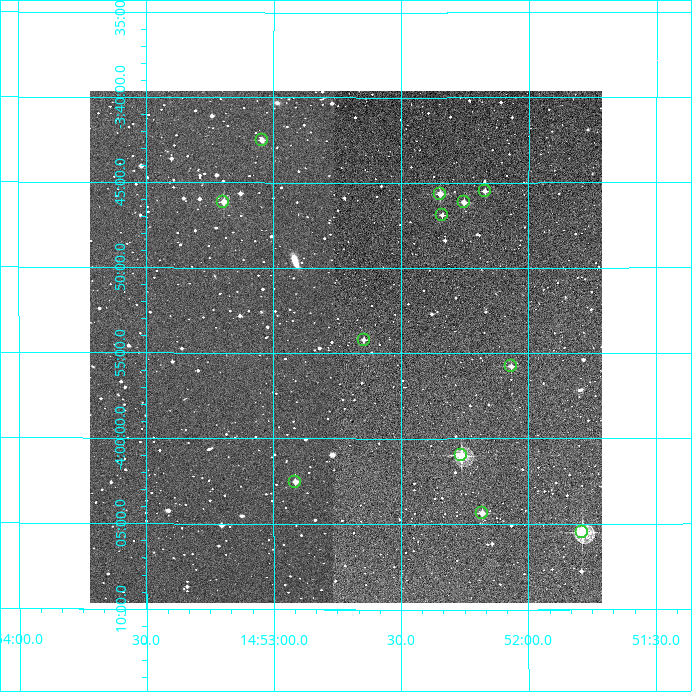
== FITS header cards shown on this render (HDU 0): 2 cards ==
NAXIS1  =                  512
NAXIS2  =                  512

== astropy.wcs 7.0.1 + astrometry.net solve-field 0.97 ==
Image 512 x 512 px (HDU 0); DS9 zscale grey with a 90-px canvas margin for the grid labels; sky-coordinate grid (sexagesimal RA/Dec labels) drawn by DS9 from the SOLVED WCS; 12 Tycho-2 reference stars matched to detected sources circled (green)
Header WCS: RA---TAN/DEC--TAN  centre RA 14:52:43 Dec -03:55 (223.18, -3.91 deg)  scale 3.52 arcsec/px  FOV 30.0' x 30.0'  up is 0 deg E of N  parity normal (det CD < 0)
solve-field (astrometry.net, Tycho-2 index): VERIFIED the header's WCS against the Tycho-2 star catalogue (verified at 2 index scales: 12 matches each, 0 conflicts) and refined it, rather than solving blind
Solved WCS: RA---TAN-SIP/DEC--TAN-SIP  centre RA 14:52:43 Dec -03:55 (223.18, -3.91 deg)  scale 3.52 arcsec/px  FOV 30.1' x 30.0'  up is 0 deg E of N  parity normal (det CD < 0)
The solver's refit moves the header's centre by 1.2 arcsec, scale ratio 1.002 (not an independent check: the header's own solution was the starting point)
Tycho-2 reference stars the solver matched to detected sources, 12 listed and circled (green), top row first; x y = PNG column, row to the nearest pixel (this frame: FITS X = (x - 90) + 1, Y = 512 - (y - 91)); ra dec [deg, ICRS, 3 dp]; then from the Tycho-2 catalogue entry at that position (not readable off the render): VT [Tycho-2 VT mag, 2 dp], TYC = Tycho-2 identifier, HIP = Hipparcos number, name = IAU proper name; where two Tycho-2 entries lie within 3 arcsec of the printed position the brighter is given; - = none
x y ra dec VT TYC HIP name
262 140 223.261 -3.708 12.30 4991-786-1 - -
485 191 223.043 -3.758 11.57 4994-36-1 - -
440 194 223.086 -3.761 10.46 4994-122-1 - -
223 202 223.299 -3.769 11.27 4995-115-1 - -
464 202 223.063 -3.769 11.15 4994-166-1 - -
442 215 223.085 -3.782 11.36 4994-44-1 - -
364 340 223.161 -3.904 11.59 4995-333-1 - -
511 366 223.017 -3.929 11.51 4994-104-1 - -
461 455 223.066 -4.016 9.14 4994-6-1 72739 -
295 482 223.229 -4.042 11.60 4995-493-1 - -
482 513 223.045 -4.073 10.85 4994-70-1 - -
582 532 222.947 -4.092 8.68 4994-138-1 72697 -